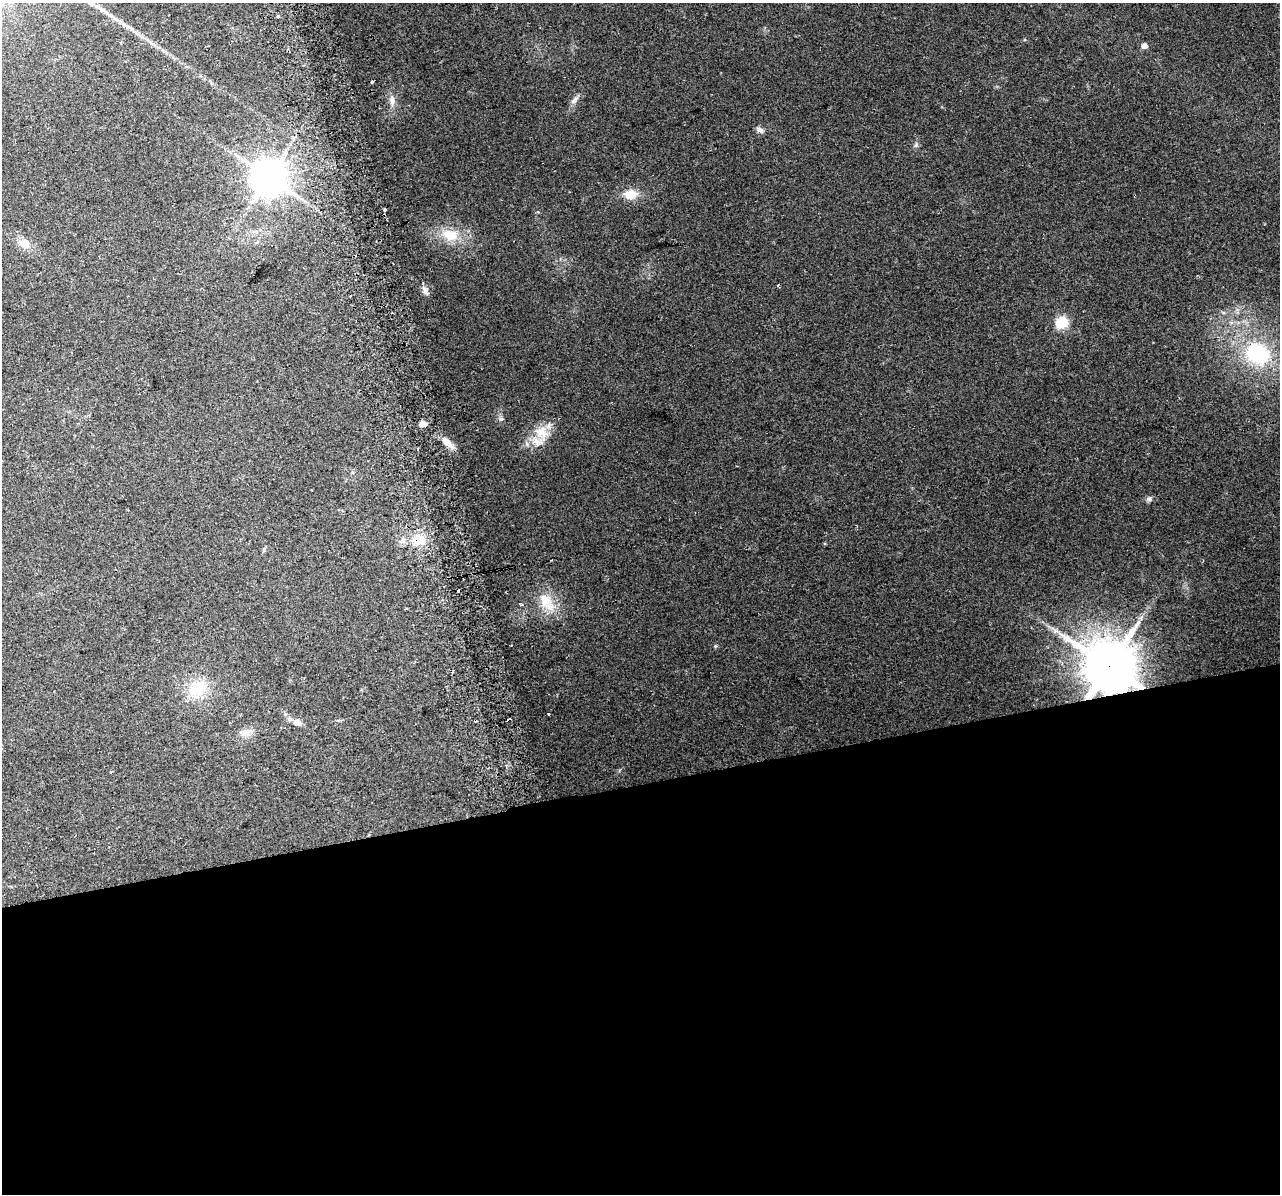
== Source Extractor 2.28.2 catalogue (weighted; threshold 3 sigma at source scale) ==
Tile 15 of 4 x 4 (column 3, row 4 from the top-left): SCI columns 2591-3868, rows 102-1293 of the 5178 x 4923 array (HDU 1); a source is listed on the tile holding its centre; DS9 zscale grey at full resolution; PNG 1282 x 1196 px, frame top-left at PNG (2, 3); no overlay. Shown black and unused: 34% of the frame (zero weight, under 2 of 3 exposures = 2% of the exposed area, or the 3 px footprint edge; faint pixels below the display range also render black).
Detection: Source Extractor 2.28.2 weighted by HDU 2 'WHT'; one run over the whole footprint, this tile lists its part. Background 0.129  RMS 0.012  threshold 0.0524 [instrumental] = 3 sigma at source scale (4.5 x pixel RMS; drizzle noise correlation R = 1.50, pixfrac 1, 0.0396/0.0396 arcsec/px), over >= 5 px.
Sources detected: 35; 5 cosmic-ray / hot-pixel residue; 1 long thin detection or spike segment (spike, bleed or trail) — not listed; the other 29 listed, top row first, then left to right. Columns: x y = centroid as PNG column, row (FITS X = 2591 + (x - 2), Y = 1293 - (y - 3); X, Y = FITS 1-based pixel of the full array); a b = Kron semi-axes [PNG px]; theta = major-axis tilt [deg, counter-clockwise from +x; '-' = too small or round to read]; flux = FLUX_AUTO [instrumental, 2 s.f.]
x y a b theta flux
278 16 4 3 - 1.9
1144 46 5 5 - 7.4
371 82 3 3 - 6.5
392 100 13 6 -90 6.7
574 100 11 7 49 5
760 130 11 7 -33 4.1
916 145 6 5 - 2.2
268 177 10 10 - 2800
631 194 16 11 7 18
384 209 3 3 - 26
450 235 24 15 -16 29
24 243 16 11 -35 13
778 285 4 3 - 1.2
425 290 12 6 -71 4.9
1062 322 6 6 - 100
1257 353 23 19 -29 96
423 424 5 5 - 11
542 433 22 20 -60 25
448 443 18 7 -46 12
1150 499 7 6 - 3.2
419 539 15 13 -7 21
403 540 8 5 38 3.6
546 602 32 16 -56 30
522 605 4 3 - 1.7
1056 631 7 6 - 3.7
1109 666 15 14 - 6200
197 689 23 19 47 38
297 722 12 9 -21 6.6
246 733 15 10 14 9.6
Overlapping masked pixels (flux is a lower limit): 2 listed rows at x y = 419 539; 1109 666